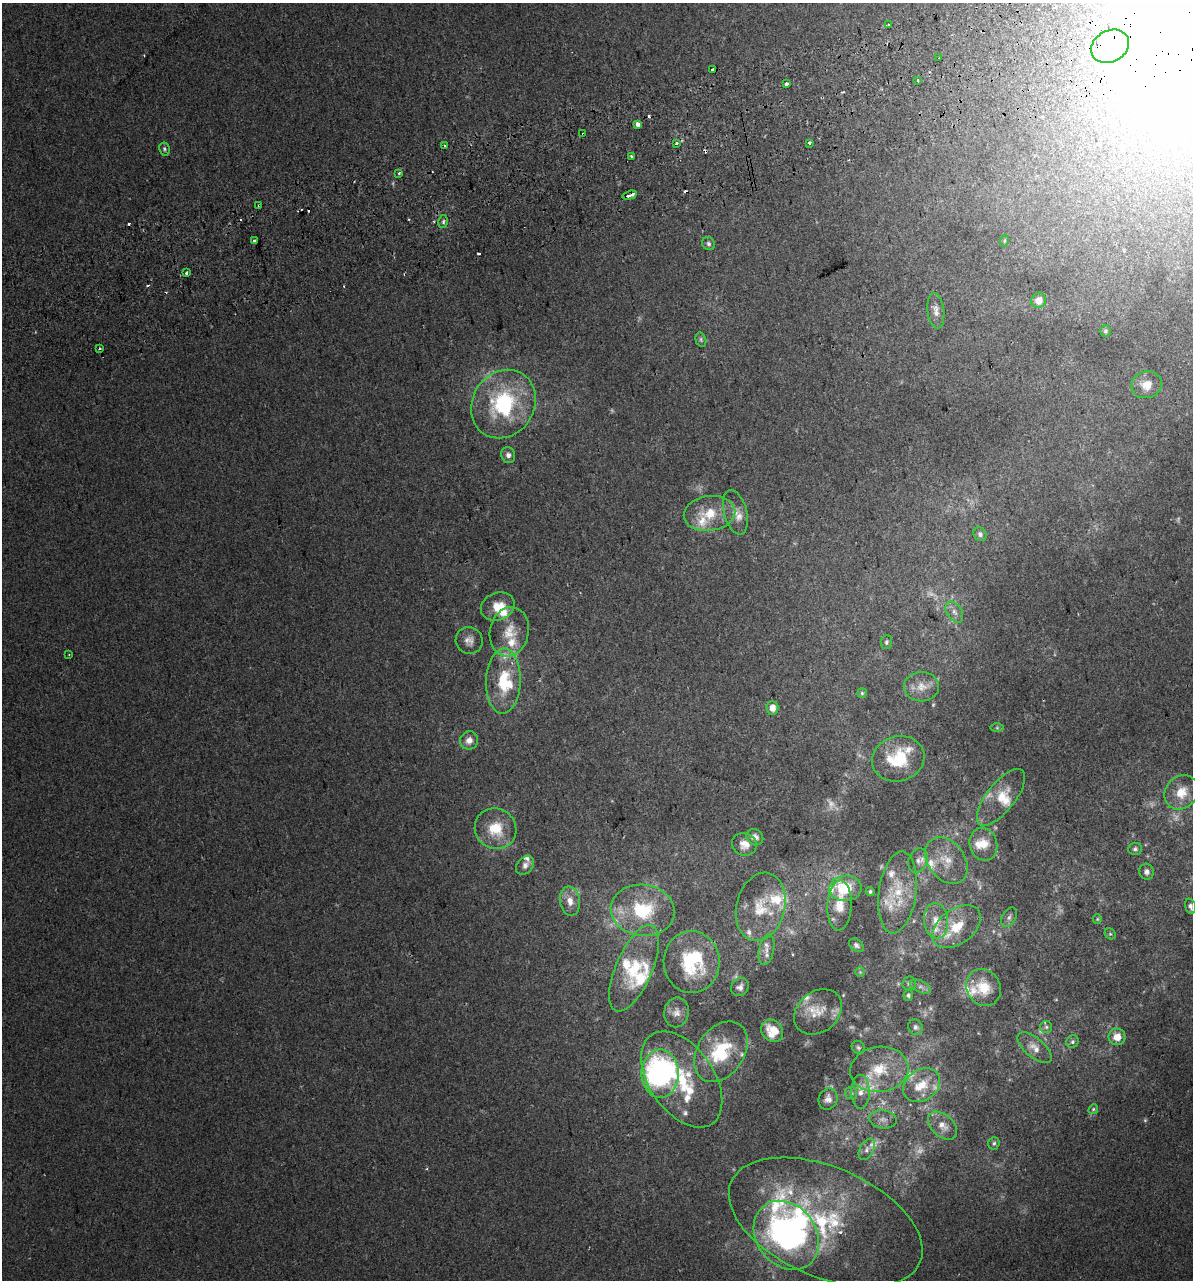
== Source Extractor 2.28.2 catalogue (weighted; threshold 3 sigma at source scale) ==
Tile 10 of 4 x 4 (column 2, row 3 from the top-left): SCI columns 1248-2438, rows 1321-2598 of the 4925 x 5196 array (HDU 1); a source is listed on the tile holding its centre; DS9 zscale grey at full resolution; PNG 1195 x 1282 px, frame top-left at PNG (2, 3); each listed source drawn as its Kron ellipse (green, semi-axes under 4 px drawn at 4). Shown black and unused: <1% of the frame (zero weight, under 2 of 3 exposures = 2% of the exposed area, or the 3 px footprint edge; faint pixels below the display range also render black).
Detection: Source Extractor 2.28.2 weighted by HDU 2 'WHT'; one run over the whole footprint, this tile lists its part. Background 0.00299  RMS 0.0037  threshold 0.0168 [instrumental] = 3 sigma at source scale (4.5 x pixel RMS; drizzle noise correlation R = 1.50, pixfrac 1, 0.0396/0.0396 arcsec/px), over >= 5 px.
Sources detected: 177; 27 too faint to see at this stretch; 4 inside a brighter object's white glare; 14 cosmic-ray / hot-pixel residue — neither listed nor drawn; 29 inside a brighter listed object's ellipse — not listed separately; the other 103 listed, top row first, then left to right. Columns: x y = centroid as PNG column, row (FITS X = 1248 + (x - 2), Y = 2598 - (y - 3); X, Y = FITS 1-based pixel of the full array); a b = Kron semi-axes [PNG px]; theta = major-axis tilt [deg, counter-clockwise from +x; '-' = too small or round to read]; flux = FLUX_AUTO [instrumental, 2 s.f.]
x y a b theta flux
888 25 3 3 - 0.65
1110 46 20 15 29 9.9
939 58 2 2 - 0.34
713 69 4 3 - 4.3
918 80 3 3 - 1.5
786 84 4 3 - 4.1
638 124 4 4 - 11
583 134 3 2 - 0.62
677 143 3 3 - 1.1
809 143 3 3 - 1.1
444 145 3 3 - 0.94
164 149 6 5 - 0.78
631 156 3 2 - 1
399 173 3 3 - 0.5
630 195 7 3 16 5.2
259 205 3 3 - 1.5
443 222 6 5 - 0.76
255 240 3 3 - 2.4
1004 241 6 3 71 0.49
708 244 7 6 - 0.96
186 273 3 3 - 2.1
1039 300 8 7 - 4.2
936 311 18 8 -83 2.6
1105 331 6 5 - 0.85
701 340 7 5 -74 0.67
99 349 3 2 - 0.63
1147 385 15 13 15 5.1
503 404 36 31 56 39
508 455 8 7 - 1.5
735 512 23 11 -75 4.2
709 513 26 17 8 11
980 534 7 6 - 1.1
498 607 17 13 22 6.7
954 612 12 7 -58 1.9
509 632 25 19 77 9.2
469 640 14 13 - 3
886 642 7 5 86 0.85
69 654 3 3 - 0.36
503 681 33 17 88 17
921 687 17 14 3 4.8
862 693 5 4 - 0.52
772 708 6 6 - 3.8
997 728 6 4 0 0.59
469 740 9 9 - 2.6
898 759 26 22 16 17
1181 792 18 15 50 7.8
1001 797 34 14 52 8.6
496 829 21 20 - 11
755 837 9 7 -42 1.8
744 844 12 11 - 3.4
983 844 16 14 -76 6.2
1135 849 7 6 - 0.92
918 861 12 9 72 2.6
946 861 25 18 -53 9.2
525 865 11 8 49 1.7
1147 872 8 7 - 1.3
846 888 16 12 2 14
870 892 4 4 - 0.73
898 892 41 18 82 13
570 901 14 10 -81 4.1
840 905 25 12 87 7.6
1190 906 8 5 -74 1.4
761 907 35 24 76 14
643 910 32 25 -7 25
1009 917 10 7 61 1.4
1097 919 5 4 - 0.44
936 921 18 12 -84 5.9
957 927 27 17 37 12
1110 934 6 5 - 0.57
856 945 8 5 -37 1.1
766 950 15 7 77 2.2
692 962 31 28 -89 28
634 968 46 18 66 18
860 972 5 5 - 0.54
909 983 7 6 - 0.95
740 987 9 8 - 1.8
920 987 11 5 -25 1.5
983 987 19 17 -61 9.4
908 995 5 4 - 0.8
676 1012 15 12 80 3.3
818 1012 26 20 39 7.1
915 1027 8 7 - 1.4
1046 1027 6 6 - 0.85
772 1031 12 10 -47 5.7
1117 1037 8 8 - 4.5
1072 1042 6 6 - 0.94
858 1047 7 6 - 0.82
1035 1048 21 9 -41 3.5
721 1052 33 23 56 21
879 1069 29 22 7 15
660 1074 24 18 89 80
682 1079 54 32 -55 32
922 1085 20 15 35 8.5
860 1092 17 9 -89 3.9
851 1093 6 6 - 0.89
828 1099 11 9 66 2.4
1093 1109 5 4 - 0.56
883 1119 14 9 -8 2.3
943 1126 17 11 -42 3.7
994 1143 6 5 - 0.84
867 1149 11 7 63 1.6
826 1222 103 55 -23 57
786 1235 37 30 -52 110
Overlapping masked pixels (flux is a lower limit): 4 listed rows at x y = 713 69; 583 134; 259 205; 883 1119